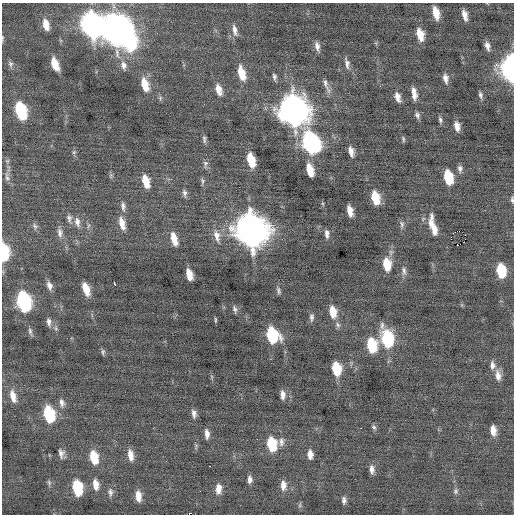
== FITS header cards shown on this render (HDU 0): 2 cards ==
NAXIS1  =                  512 / Axis length
NAXIS2  =                  512 / Axis length

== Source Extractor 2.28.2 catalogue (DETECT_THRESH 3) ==
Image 512 x 512 px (HDU 0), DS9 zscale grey, 1 PNG px = 1 image px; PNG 516 x 516 px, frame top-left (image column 1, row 512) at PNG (2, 3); no overlay
Background -0.00944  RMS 0.74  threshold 2.22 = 3 sigma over >= 5 px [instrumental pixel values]
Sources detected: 122; all 122 listed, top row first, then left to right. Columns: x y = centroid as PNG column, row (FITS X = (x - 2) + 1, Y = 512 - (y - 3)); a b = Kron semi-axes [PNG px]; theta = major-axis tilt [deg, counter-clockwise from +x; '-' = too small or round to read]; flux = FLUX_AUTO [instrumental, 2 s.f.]
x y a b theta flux
436 13 12 6 -76 730
465 15 10 5 -76 360
46 24 12 6 -77 580
92 25 15 10 -73 26000
115 29 16 14 -77 52000
235 30 16 6 -77 310
420 34 13 7 -74 730
2 38 9 3 90 73
129 40 15 9 -79 8100
317 46 12 6 -78 270
487 46 10 5 -73 270
347 63 15 6 -80 250
10 64 10 7 -77 160
55 64 12 6 -70 880
124 65 12 9 -80 340
511 68 14 8 -89 18000
241 73 16 7 -75 940
274 77 9 5 -82 140
445 78 12 6 -81 280
145 84 14 7 -74 930
326 85 25 6 -69 330
380 86 3 3 - 47
219 90 13 7 -73 480
414 91 12 7 -71 300
414 95 12 6 -85 280
480 95 8 5 -73 150
398 97 12 6 -72 330
160 98 7 5 89 100
293 110 16 12 -72 59000
21 111 13 7 -74 3800
417 115 8 6 -76 160
440 120 9 5 -74 130
457 126 9 6 -79 370
204 139 12 5 -86 140
403 139 8 4 -73 89
311 143 15 10 -64 13000
351 151 11 5 -76 330
74 152 6 5 - 94
251 160 13 7 -75 1200
7 161 7 5 -44 97
205 164 10 6 81 170
460 169 9 6 -85 180
310 170 11 6 -75 850
111 175 8 6 90 93
7 177 16 6 -78 240
448 177 11 6 -79 1900
146 181 14 7 -75 840
202 181 10 6 -83 130
184 193 11 6 -82 180
375 198 12 7 -77 1300
512 200 8 4 -89 110
323 204 6 3 -71 63
123 206 14 7 -83 270
350 211 10 5 -78 500
69 218 14 7 -74 240
77 222 14 8 -78 340
122 223 15 7 -75 590
402 224 11 6 -83 150
35 226 9 7 -65 160
88 226 8 4 89 120
433 226 25 7 -75 800
251 230 16 12 -71 79000
60 233 14 7 -82 300
453 233 3 2 - 50
327 234 11 6 -88 200
465 235 2 2 - 160
217 236 18 9 -78 480
451 237 2 2 - 910
174 239 14 6 -74 710
458 245 3 2 - 760
4 252 14 7 -86 3000
387 264 12 7 -84 1200
404 271 13 6 -84 210
501 271 11 7 -83 2100
189 274 10 5 -75 650
114 283 4 3 - 370
49 286 11 7 -71 280
86 289 14 6 -72 730
278 291 10 5 -79 130
23 301 13 8 -75 8400
235 309 9 5 -76 140
333 312 12 7 -80 840
311 317 10 6 88 160
215 320 8 3 86 65
49 322 11 6 -81 220
338 325 8 6 -64 150
30 332 11 5 -73 140
272 335 12 8 -71 3700
387 339 14 8 -77 4300
372 345 12 8 -83 2200
103 352 9 5 -84 110
492 365 11 7 -87 250
336 369 11 7 -83 1700
498 375 14 8 -79 390
283 395 10 6 -86 300
13 396 16 7 -75 530
62 403 11 7 -77 260
49 414 13 8 -75 3100
194 414 11 6 -80 220
374 427 8 6 -53 120
361 428 2 2 - 380
493 430 10 6 -83 470
207 434 10 5 -87 280
281 442 12 7 -87 250
272 444 11 7 -83 2100
61 453 10 6 -83 250
310 454 10 6 -85 370
130 455 13 6 -80 470
94 457 13 7 -78 1300
210 466 2 2 - 36
372 469 10 6 -87 260
250 479 9 6 -86 220
49 483 9 5 -75 110
96 484 13 7 -81 460
283 485 13 7 -88 390
77 488 12 7 -80 2600
218 489 11 7 87 430
455 491 8 7 - 150
110 492 11 7 -87 190
138 496 12 6 -84 490
344 500 9 5 -87 170
189 514 2 2 - 210
At the frame edge (FLAGS 8, measured only in part): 5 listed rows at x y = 2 38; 511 68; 512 200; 4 252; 189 514